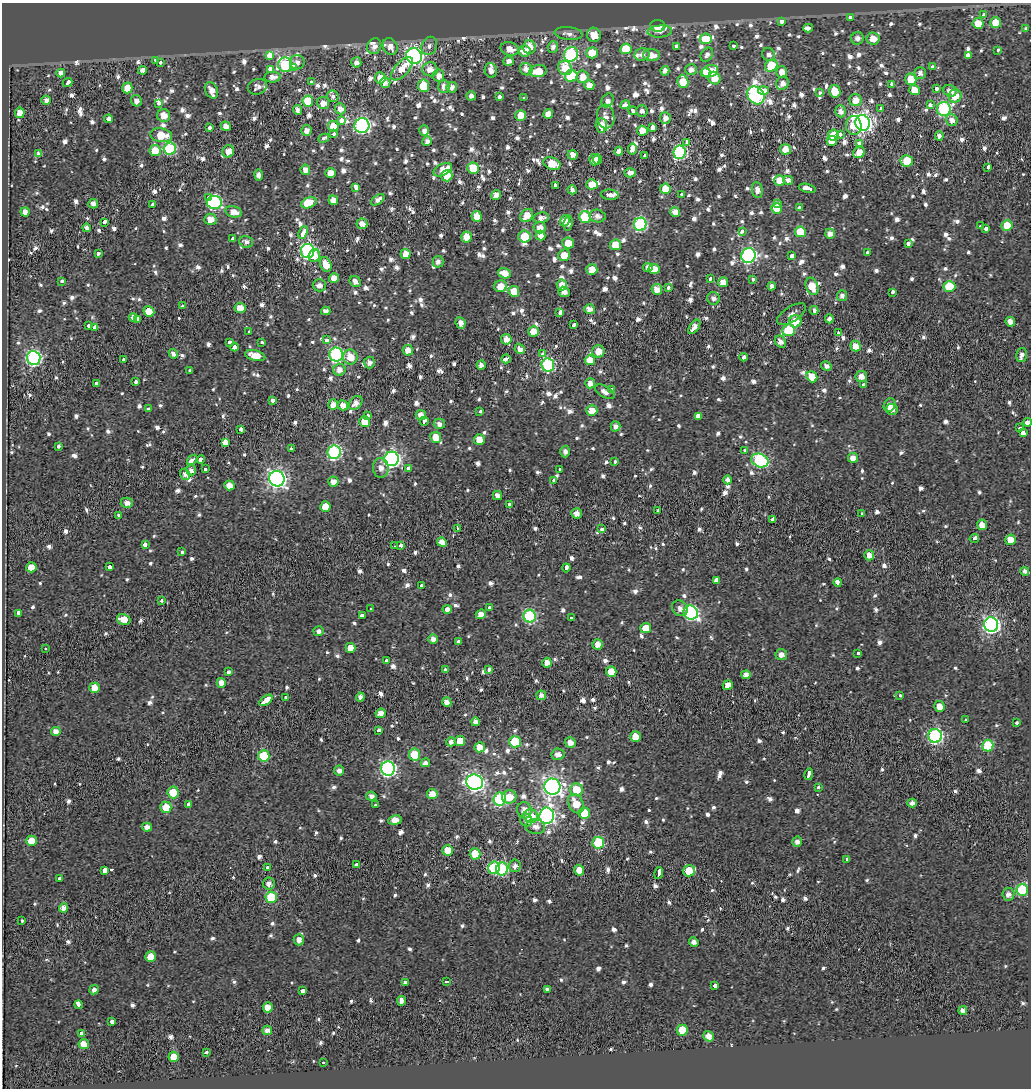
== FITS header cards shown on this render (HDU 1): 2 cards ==
NAXIS1  =                 1029
NAXIS2  =                 1086

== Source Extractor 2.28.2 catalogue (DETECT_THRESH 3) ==
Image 1029 x 1086 px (HDU 1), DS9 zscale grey, 1 PNG px = 1 image px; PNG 1033 x 1090 px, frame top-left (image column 1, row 1086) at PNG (2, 3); each listed source drawn as its Kron ellipse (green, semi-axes under 4 px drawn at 4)
Background -0.735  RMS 0.43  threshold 1.3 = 3 sigma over >= 5 px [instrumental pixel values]
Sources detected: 1225; of the 1225, the 500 brightest by FLUX_AUTO listed and drawn (725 fainter detections omitted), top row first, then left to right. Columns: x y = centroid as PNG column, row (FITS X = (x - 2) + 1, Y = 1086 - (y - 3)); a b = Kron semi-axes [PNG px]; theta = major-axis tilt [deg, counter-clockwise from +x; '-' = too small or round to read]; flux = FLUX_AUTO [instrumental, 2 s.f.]
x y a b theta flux
984 15 3 3 - 260
850 17 3 3 - 510
781 21 4 3 - 420
978 23 5 5 - 630
996 23 5 5 - 670
658 26 8 6 -1 710
808 28 5 3 - 1400
1026 28 4 3 - 350
660 31 12 6 4 140
569 33 14 6 -6 190
594 35 7 7 - 390
857 38 6 6 - 170
873 38 6 6 - 440
706 39 6 5 - 860
733 45 3 3 - 320
374 46 8 7 - 220
390 46 9 7 -63 270
429 46 9 7 66 140
529 47 7 6 - 380
553 47 6 5 - 150
677 47 3 3 - 740
510 49 9 6 -14 280
626 49 5 5 - 890
998 50 3 3 - 830
524 51 6 5 - 310
592 53 6 5 - 640
571 54 7 7 - 4600
768 54 7 6 - 160
270 55 3 3 - 6100
642 55 7 6 - 150
652 55 8 6 0 320
707 55 7 5 55 140
414 56 8 7 - 9500
968 56 3 3 - 2400
156 60 3 3 - 140
508 61 5 4 - 150
297 62 7 7 - 150
356 62 5 5 - 150
160 63 3 3 - 330
285 65 7 7 - 3200
771 66 6 5 - 1400
293 67 4 3 - 590
932 67 3 3 - 280
565 68 7 6 - 590
270 69 4 3 - 1000
402 69 14 7 47 520
430 69 8 7 - 260
526 69 6 6 - 220
143 70 4 4 - 170
491 70 7 6 - 180
691 70 6 5 - 160
538 71 8 6 9 590
665 71 5 4 - 170
710 71 8 6 21 1000
705 72 5 4 - 360
782 72 6 5 - 280
61 73 4 4 - 210
920 73 6 6 - 140
439 76 6 5 - 240
571 76 6 6 - 1600
273 77 8 5 4 210
583 77 6 6 - 370
380 78 5 5 - 440
714 78 6 6 - 440
911 79 6 5 - 610
311 82 4 3 - 180
385 82 5 5 - 180
683 82 6 5 - 650
68 83 5 3 - 420
782 83 6 6 - 180
891 84 4 3 - 500
589 85 5 5 - 320
423 86 6 5 - 830
257 87 9 7 18 140
444 87 6 5 - 200
452 87 5 5 - 150
127 88 5 5 - 570
936 88 3 3 - 1200
211 90 8 6 -63 260
914 90 5 5 - 370
763 91 5 4 - 890
835 91 6 5 - 570
950 91 7 5 -20 210
819 92 3 3 - 220
756 95 10 8 -52 8300
333 96 6 5 - 130
471 96 5 4 - 150
955 96 7 6 - 440
500 97 4 3 - 340
524 97 4 3 - 1100
46 100 5 4 - 160
608 100 7 5 59 150
855 100 6 6 - 370
136 101 6 5 - 140
308 101 5 5 - 980
323 103 6 6 - 250
159 104 4 3 - 220
625 105 5 4 - 150
930 105 3 3 - 500
881 108 3 3 - 300
340 109 5 5 - 230
944 109 7 7 - 4500
297 110 5 4 - 160
633 111 4 3 - 2000
642 111 6 5 - 140
841 111 6 5 - 150
20 113 5 5 - 300
548 114 5 4 - 280
164 116 6 6 - 320
521 116 5 5 - 560
606 117 12 8 -83 200
665 118 6 5 - 170
108 119 4 3 - 3200
342 120 4 3 - 540
952 120 6 5 - 190
863 123 8 7 - 14000
601 125 7 6 - 350
854 125 9 8 - 580
226 126 5 4 - 210
333 126 5 5 - 640
362 126 7 7 - 6800
652 127 3 3 - 1700
209 128 4 3 - 170
424 130 5 5 - 150
307 131 5 5 - 200
642 131 5 5 - 350
334 134 3 3 - 250
840 134 4 3 - 320
161 135 11 7 -10 700
833 135 5 5 - 530
939 136 4 4 - 160
324 138 6 4 28 180
427 141 5 4 - 150
832 141 5 5 - 270
687 143 4 3 - 510
859 144 3 3 - 430
170 148 6 6 - 3100
632 149 6 4 79 220
786 149 5 5 - 310
155 151 5 5 - 750
228 151 6 5 - 290
619 151 4 4 - 150
679 152 7 6 - 4800
859 153 6 5 - 470
39 154 4 4 - 140
572 155 5 4 - 250
645 156 3 3 - 250
598 159 5 4 - 240
594 160 6 5 - 260
907 161 6 5 - 1000
552 164 9 6 -22 670
473 168 6 5 - 1100
988 168 3 3 - 1300
305 170 5 4 - 230
443 170 10 5 25 510
331 173 5 5 - 390
630 173 5 4 - 190
259 175 5 4 - 150
447 176 6 5 - 630
780 180 5 5 - 340
788 180 5 4 - 150
592 184 5 5 - 480
555 185 3 3 - 410
356 188 4 3 - 600
807 188 9 3 -13 1700
665 189 5 5 - 510
572 190 5 4 - 140
757 190 8 5 -82 160
682 194 3 3 - 150
496 195 5 4 - 230
610 195 9 5 -6 130
209 198 4 3 - 390
333 200 5 4 - 230
378 200 7 4 36 160
214 202 7 6 - 4800
309 203 8 5 22 1300
93 204 5 5 - 180
153 204 3 3 - 320
778 204 4 3 - 510
799 207 4 3 - 360
776 208 5 5 - 520
25 212 4 4 - 200
234 212 8 5 -13 270
675 212 5 4 - 330
527 215 7 5 43 390
476 216 5 5 - 360
597 216 8 6 -10 130
585 217 6 6 - 1600
541 218 8 5 11 180
210 219 6 5 - 320
565 221 6 4 70 210
104 222 4 3 - 470
568 223 8 4 81 210
362 224 5 5 - 250
640 224 6 6 - 4500
981 226 3 3 - 460
1007 226 5 5 - 720
87 228 4 4 - 150
540 228 6 6 - 250
986 229 3 3 - 330
742 231 3 3 - 420
303 232 6 3 67 1100
800 232 5 5 - 910
830 234 5 5 - 210
540 236 5 4 - 290
467 237 5 5 - 410
525 237 6 6 - 860
233 239 4 3 - 590
246 242 7 5 -15 140
568 243 6 5 - 360
908 244 3 3 - 360
616 245 5 5 - 590
308 251 7 6 - 6500
867 252 4 3 - 540
98 253 3 3 - 470
406 254 5 5 - 490
314 255 7 5 70 320
564 255 6 5 - 380
748 256 7 7 - 7500
792 256 4 3 - 460
438 262 6 5 - 140
326 264 8 5 -66 430
648 268 5 4 - 190
592 269 5 5 - 470
654 269 5 5 - 460
504 273 6 5 - 340
334 278 5 5 - 350
710 278 4 3 - 280
753 279 3 3 - 570
62 281 3 3 - 250
355 282 6 5 - 170
723 282 5 5 - 340
319 285 6 6 - 170
562 285 5 5 - 410
501 286 6 6 - 440
772 286 4 4 - 140
812 286 9 6 -68 570
949 286 6 5 - 960
668 287 3 3 - 200
657 289 5 5 - 290
514 291 5 5 - 550
564 292 6 5 - 200
892 292 4 3 - 560
842 296 5 5 - 160
713 298 6 6 - 130
182 306 3 3 - 270
240 308 5 5 - 350
589 309 5 5 - 230
814 310 4 3 - 930
149 311 5 5 - 500
326 311 5 4 - 170
560 313 4 3 - 640
791 314 16 7 33 170
133 317 4 4 - 140
138 319 4 3 - 1800
829 319 4 4 - 150
795 321 6 6 - 540
1010 322 5 4 - 220
460 323 6 4 -63 200
574 324 3 3 - 410
88 326 3 3 - 320
95 327 4 3 - 1800
694 327 8 4 54 230
789 330 6 6 - 2200
249 332 3 3 - 210
533 332 5 5 - 480
838 333 3 2 - 200
506 339 5 5 - 270
327 340 3 3 - 570
229 342 3 3 - 380
262 342 3 3 - 150
780 342 6 5 - 180
855 346 5 5 - 300
234 347 4 3 - 1100
520 349 5 5 - 200
408 350 5 5 - 290
598 351 6 6 - 380
173 354 5 4 - 140
542 354 3 3 - 370
336 355 7 7 - 5900
1022 355 7 5 74 170
255 356 10 5 -14 460
350 357 7 7 - 490
743 357 4 4 - 310
34 358 7 7 - 6100
506 359 5 3 - 1400
124 360 4 3 - 240
590 360 5 5 - 530
369 362 6 5 - 150
481 365 4 4 - 170
548 365 6 6 - 4100
826 366 5 4 - 150
339 370 6 6 - 220
190 371 3 3 - 330
861 376 5 5 - 230
812 377 6 5 - 490
136 382 3 3 - 270
96 383 4 3 - 490
590 383 5 5 - 210
863 385 3 3 - 150
612 390 3 3 - 2500
605 392 11 5 -30 190
272 400 4 3 - 570
356 403 8 6 48 230
333 405 5 5 - 250
343 405 5 5 - 210
890 405 7 5 61 180
149 409 3 3 - 260
892 409 6 5 - 170
592 410 5 5 - 480
480 412 3 3 - 360
368 415 4 3 - 220
421 415 5 5 - 230
698 416 4 3 - 2300
424 421 5 3 - 570
364 422 5 5 - 590
1027 422 4 4 - 750
439 424 5 5 - 150
615 426 5 5 - 140
1020 428 3 3 - 240
241 429 3 3 - 770
1023 433 3 3 - 3400
436 437 5 5 - 450
479 440 5 5 - 380
225 442 3 3 - 16000
58 446 3 3 - 250
292 449 3 3 - 560
745 450 3 3 - 210
565 451 6 5 - 140
334 452 7 6 - 5200
853 458 5 5 - 270
201 459 4 3 - 540
391 459 7 7 - 8400
192 460 6 3 38 2400
760 461 9 6 -22 4500
614 462 3 3 - 370
381 468 10 7 -86 220
408 468 3 3 - 560
205 469 4 3 - 290
559 469 3 3 - 980
191 470 5 5 - 150
185 474 6 5 - 140
277 479 8 7 - 12000
728 480 4 4 - 150
554 481 4 3 - 490
333 482 5 5 - 270
229 485 5 5 - 390
497 496 4 4 - 170
127 503 6 5 - 200
510 505 3 3 - 550
325 506 5 5 - 550
658 511 3 3 - 710
577 513 5 5 - 180
862 514 3 3 - 150
118 516 4 3 - 520
772 519 3 3 - 1100
982 525 5 5 - 340
457 528 3 3 - 320
602 529 4 3 - 260
974 539 5 3 - 690
1010 540 5 5 - 400
442 542 5 4 - 300
145 545 4 3 - 840
400 545 3 3 - 1000
395 546 3 2 - 280
182 552 4 3 - 240
869 555 5 5 - 250
109 566 3 3 - 1000
31 567 5 5 - 380
566 568 4 3 - 680
1025 571 4 4 - 150
716 580 4 3 - 2200
838 582 4 3 - 680
421 586 4 3 - 250
161 600 3 3 - 230
489 607 3 3 - 160
371 608 3 3 - 240
680 608 8 7 - 160
447 609 4 4 - 300
691 612 7 6 - 6000
18 613 4 3 - 430
481 614 5 4 - 250
362 616 4 3 - 740
530 616 6 6 - 3900
571 617 3 3 - 440
124 620 7 5 -15 510
991 625 7 7 - 9900
646 628 5 5 - 450
319 631 5 5 - 150
433 639 5 4 - 200
458 642 4 3 - 450
598 644 5 5 - 290
350 648 5 5 - 370
45 649 3 3 - 180
858 653 3 3 - 170
781 655 6 5 - 170
386 660 3 3 - 200
547 663 5 4 - 240
489 669 3 3 - 370
445 670 3 3 - 150
229 672 4 3 - 380
611 672 5 5 - 540
746 675 4 4 - 210
221 683 5 4 - 260
728 685 5 4 - 300
95 688 5 5 - 450
541 695 5 4 - 140
899 696 3 3 - 410
360 697 4 4 - 160
286 698 4 3 - 630
266 700 7 3 36 4200
447 702 5 4 - 190
940 706 5 5 - 300
381 713 5 4 - 250
965 720 3 3 - 250
475 722 4 4 - 160
1016 723 3 3 - 190
379 730 3 3 - 250
56 731 5 4 - 220
935 736 7 7 - 5800
635 737 5 5 - 450
460 741 5 5 - 480
451 742 4 4 - 170
515 742 6 5 - 1600
570 742 5 5 - 220
988 746 6 5 - 1600
480 747 5 5 - 360
558 754 6 5 - 210
414 755 6 5 - 1000
264 756 5 5 - 1700
425 763 5 4 - 330
388 769 7 7 - 6800
339 771 5 5 - 150
809 774 6 3 76 1300
475 782 8 7 - 11000
552 787 8 8 - 16000
818 787 3 3 - 230
576 790 6 6 - 730
173 792 6 5 - 740
432 794 5 5 - 340
371 796 5 4 - 140
509 797 7 6 - 440
500 799 6 6 - 3300
912 803 4 4 - 140
188 804 4 3 - 480
576 804 10 7 -62 530
375 805 3 3 - 180
166 807 5 5 - 550
524 810 8 7 - 320
584 813 5 5 - 1100
531 816 7 7 - 490
547 816 8 7 - 8700
395 820 7 5 10 310
526 820 6 6 - 180
535 826 10 7 -8 230
147 827 5 4 - 200
31 841 5 5 - 530
797 842 5 5 - 160
598 843 6 6 - 1700
448 850 5 5 - 530
475 854 5 5 - 870
846 859 3 3 - 200
357 864 4 3 - 200
515 866 6 6 - 140
267 867 4 3 - 330
494 868 6 6 - 2100
502 869 6 6 - 3100
105 870 4 3 - 870
579 870 5 5 - 370
689 871 6 5 - 870
659 873 6 3 74 1100
59 878 3 3 - 360
269 884 6 6 - 160
1022 890 6 6 - 2600
1008 894 6 6 - 160
271 897 5 5 - 1300
63 908 4 4 - 220
22 921 3 3 - 140
299 940 6 5 - 190
694 942 5 4 - 180
150 957 5 5 - 450
405 982 3 3 - 320
447 982 4 3 - 430
715 986 4 3 - 280
547 989 3 3 - 360
94 990 5 4 - 140
302 991 3 3 - 1800
401 1001 5 4 - 170
78 1005 4 3 - 590
268 1007 5 5 - 310
963 1010 4 4 - 140
112 1021 4 3 - 1200
267 1030 5 4 - 190
682 1030 5 5 - 760
82 1033 4 3 - 1000
708 1036 5 5 - 250
84 1044 5 5 - 450
206 1053 3 3 - 490
174 1057 5 5 - 550
324 1062 3 3 - 150
At the frame edge (FLAGS 8, measured only in part): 1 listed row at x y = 1027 422
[725 fainter detections neither listed nor drawn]